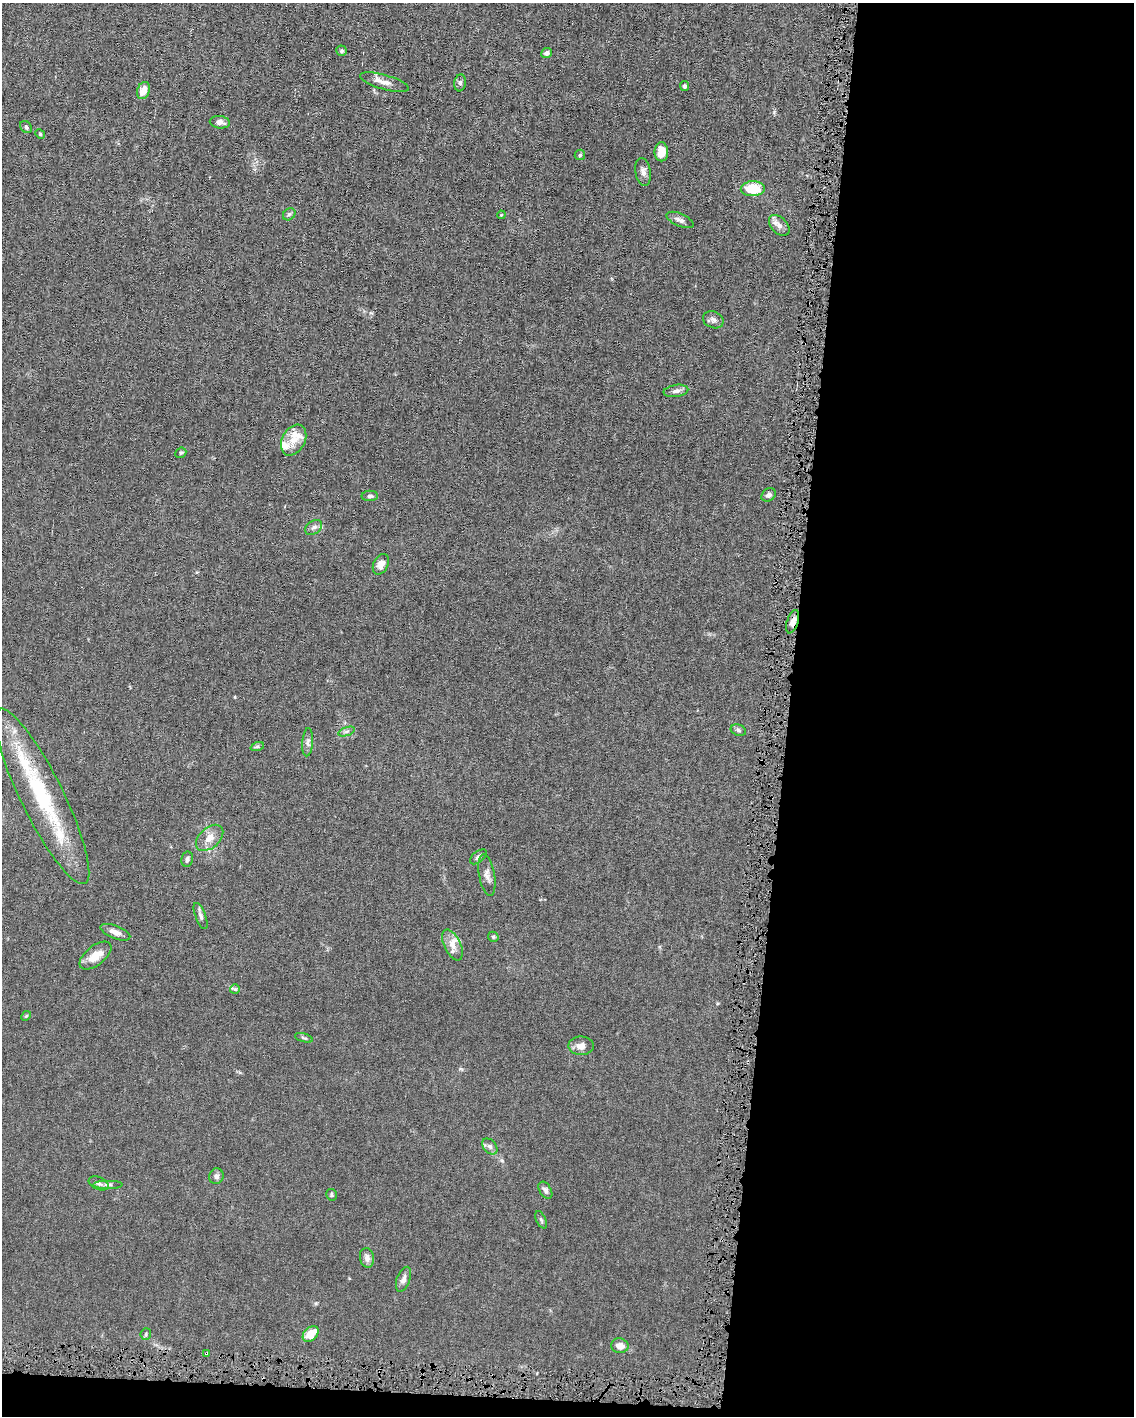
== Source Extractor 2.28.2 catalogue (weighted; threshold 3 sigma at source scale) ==
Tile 12 of 4 x 3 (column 4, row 3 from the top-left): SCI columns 3399-4530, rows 106-1519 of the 4530 x 4563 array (HDU 1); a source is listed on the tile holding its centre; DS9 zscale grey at full resolution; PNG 1136 x 1418 px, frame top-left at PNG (2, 3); each listed source drawn as its Kron ellipse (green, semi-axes under 4 px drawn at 4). Shown black and unused: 32% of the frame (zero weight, under 4 of 8 exposures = <1% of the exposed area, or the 3 px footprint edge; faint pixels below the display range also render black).
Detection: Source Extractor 2.28.2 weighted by HDU 2 'WHT'; one run over the whole footprint, this tile lists its part. Background 0.0155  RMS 0.0024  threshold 0.00961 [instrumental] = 3 sigma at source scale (4.09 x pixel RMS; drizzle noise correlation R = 1.36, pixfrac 0.8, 0.05/0.05 arcsec/px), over >= 5 px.
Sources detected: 63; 1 cosmic-ray / hot-pixel residue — neither listed nor drawn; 5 inside a brighter listed object's ellipse — not listed separately; the other 57 listed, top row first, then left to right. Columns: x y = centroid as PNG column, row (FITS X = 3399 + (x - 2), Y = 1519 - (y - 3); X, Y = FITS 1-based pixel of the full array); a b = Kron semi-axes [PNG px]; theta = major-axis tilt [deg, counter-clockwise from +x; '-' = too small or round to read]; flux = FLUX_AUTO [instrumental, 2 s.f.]
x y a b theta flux
342 51 5 5 - 0.41
547 53 5 5 - 0.76
384 82 25 7 -16 1.9
460 83 8 5 82 0.51
684 86 5 4 - 0.44
143 91 9 6 69 2.2
220 122 10 6 -6 1.1
26 127 6 5 - 0.48
40 134 5 4 - 0.23
661 152 9 7 -90 2.8
580 155 5 5 - 0.37
643 172 14 7 -80 1.1
753 189 12 7 2 6.5
289 214 7 5 43 0.44
501 215 4 3 - 0.16
680 220 15 6 -24 0.9
779 225 12 8 -46 1.3
713 320 11 8 -23 0.86
676 391 12 6 9 0.89
294 440 16 11 61 3
181 453 6 5 - 0.33
769 495 8 6 42 0.73
370 496 8 5 1 0.53
314 527 9 6 37 0.76
381 564 11 7 64 1.7
793 622 12 6 72 1.4
738 730 8 5 -20 0.48
347 731 8 4 19 0.46
308 742 14 5 86 0.84
257 747 7 4 18 0.39
42 796 97 21 -64 25
210 838 16 10 41 2.3
478 857 10 5 38 0.61
187 859 8 6 79 0.61
487 875 21 8 -80 1.4
201 916 14 5 -69 0.72
115 932 16 6 -21 1.3
493 937 6 5 - 0.31
452 945 16 8 -65 1.7
95 956 19 9 38 3
235 989 5 5 - 0.34
26 1016 5 4 - 0.25
304 1038 9 3 -16 0.37
581 1046 13 9 1 1.7
490 1146 9 6 -49 0.7
216 1176 8 7 - 0.69
99 1183 10 6 -24 0.7
108 1184 15 4 0 0.65
545 1190 9 5 -57 0.71
331 1195 6 5 - 0.39
541 1220 9 5 -65 0.42
367 1258 10 7 -80 1.2
403 1279 13 6 69 0.94
146 1334 6 5 - 0.34
311 1334 9 6 44 3.9
620 1346 9 7 -10 1.6
206 1353 3 3 - 0.28
Overlapping masked pixels (flux is a lower limit): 2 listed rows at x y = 793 622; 206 1353